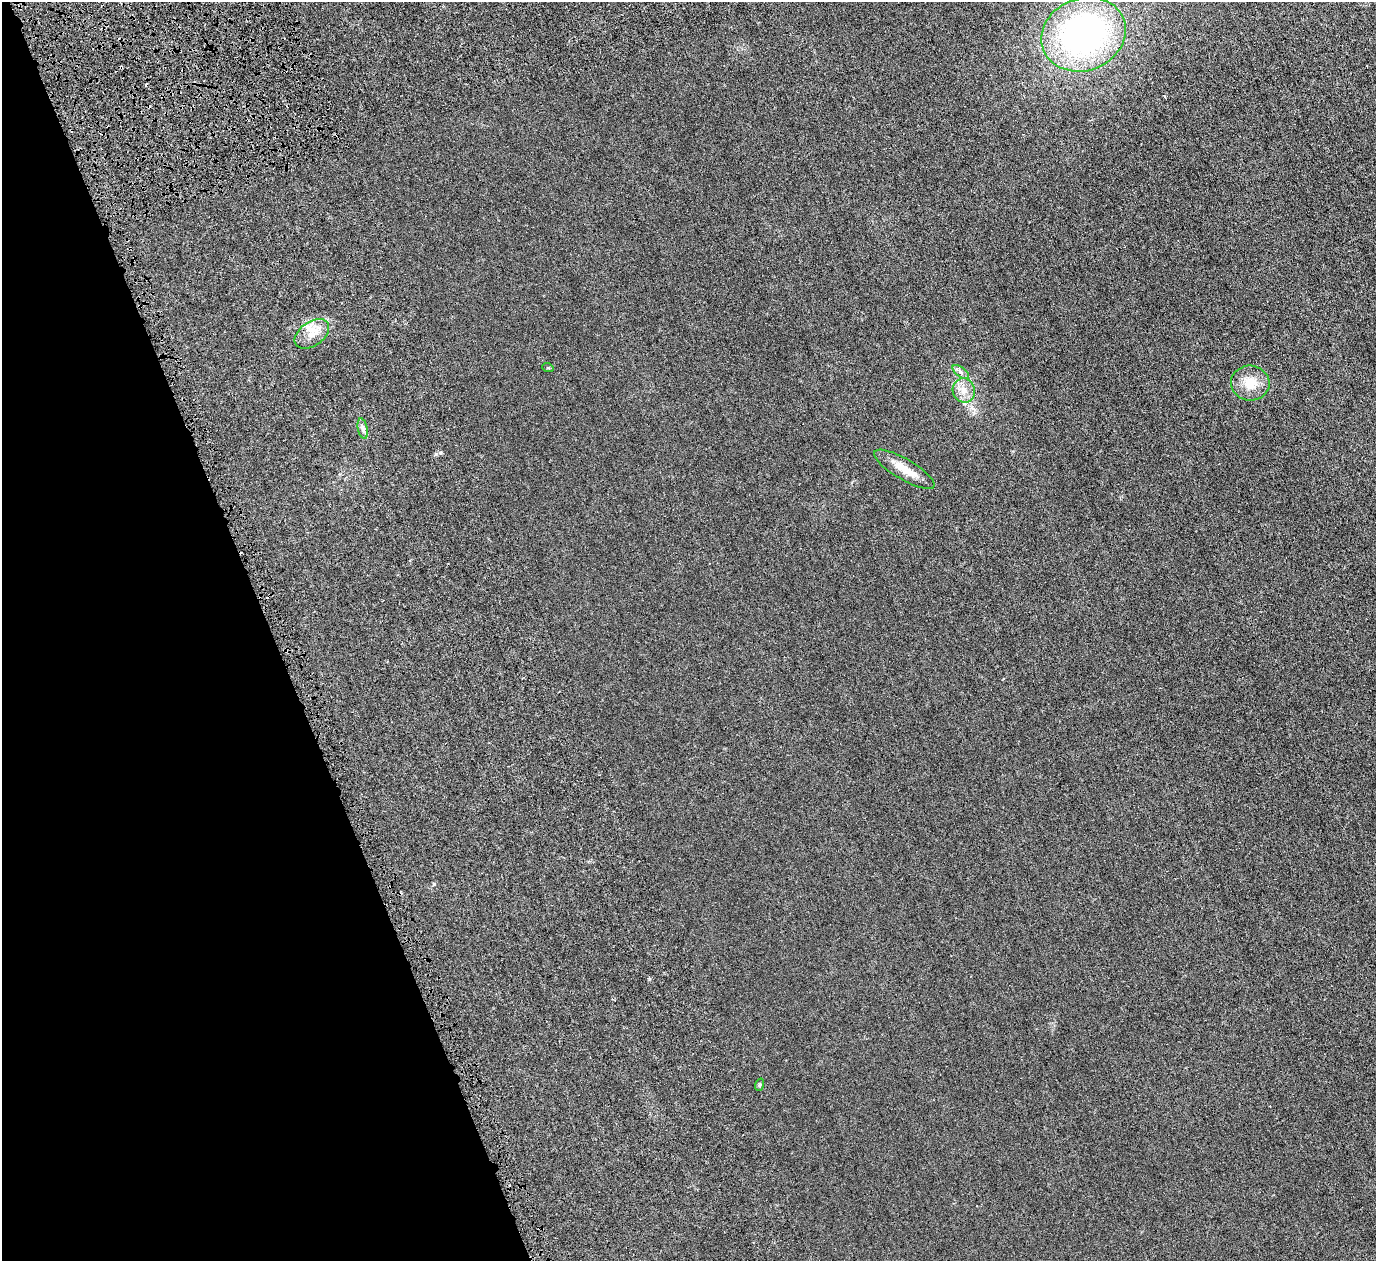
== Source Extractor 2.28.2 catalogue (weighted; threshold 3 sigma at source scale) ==
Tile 5 of 4 x 4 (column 1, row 2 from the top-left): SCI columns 320-1693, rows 2998-4256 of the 6128 x 6110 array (HDU 1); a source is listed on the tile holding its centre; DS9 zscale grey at full resolution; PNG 1378 x 1263 px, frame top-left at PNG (2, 2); each listed source drawn as its Kron ellipse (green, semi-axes under 4 px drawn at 4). Shown black and unused: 20% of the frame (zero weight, under 4 of 8 exposures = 20% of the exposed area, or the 3 px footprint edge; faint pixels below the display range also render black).
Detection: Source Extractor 2.28.2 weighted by HDU 2 'WHT'; one run over the whole footprint, this tile lists its part. Background 0.00281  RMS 0.0015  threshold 0.00606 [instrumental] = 3 sigma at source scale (4.09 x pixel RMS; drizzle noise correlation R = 1.36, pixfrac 0.8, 0.05/0.05 arcsec/px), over >= 5 px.
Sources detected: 13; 3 cosmic-ray / hot-pixel residue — neither listed nor drawn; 1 inside a brighter listed object's ellipse — not listed separately; the other 9 listed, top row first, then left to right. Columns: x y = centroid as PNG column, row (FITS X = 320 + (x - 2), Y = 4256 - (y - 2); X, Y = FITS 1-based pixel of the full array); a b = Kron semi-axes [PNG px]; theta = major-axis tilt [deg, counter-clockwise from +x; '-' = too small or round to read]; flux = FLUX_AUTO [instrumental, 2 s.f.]
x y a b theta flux
1084 34 43 36 22 40
312 334 19 12 35 1.9
548 368 6 3 -18 0.11
961 372 9 5 -36 0.4
1250 383 19 17 -6 2.5
964 390 12 11 - 1.3
363 429 10 5 -78 0.42
904 469 34 10 -30 2.3
759 1085 6 4 71 0.17